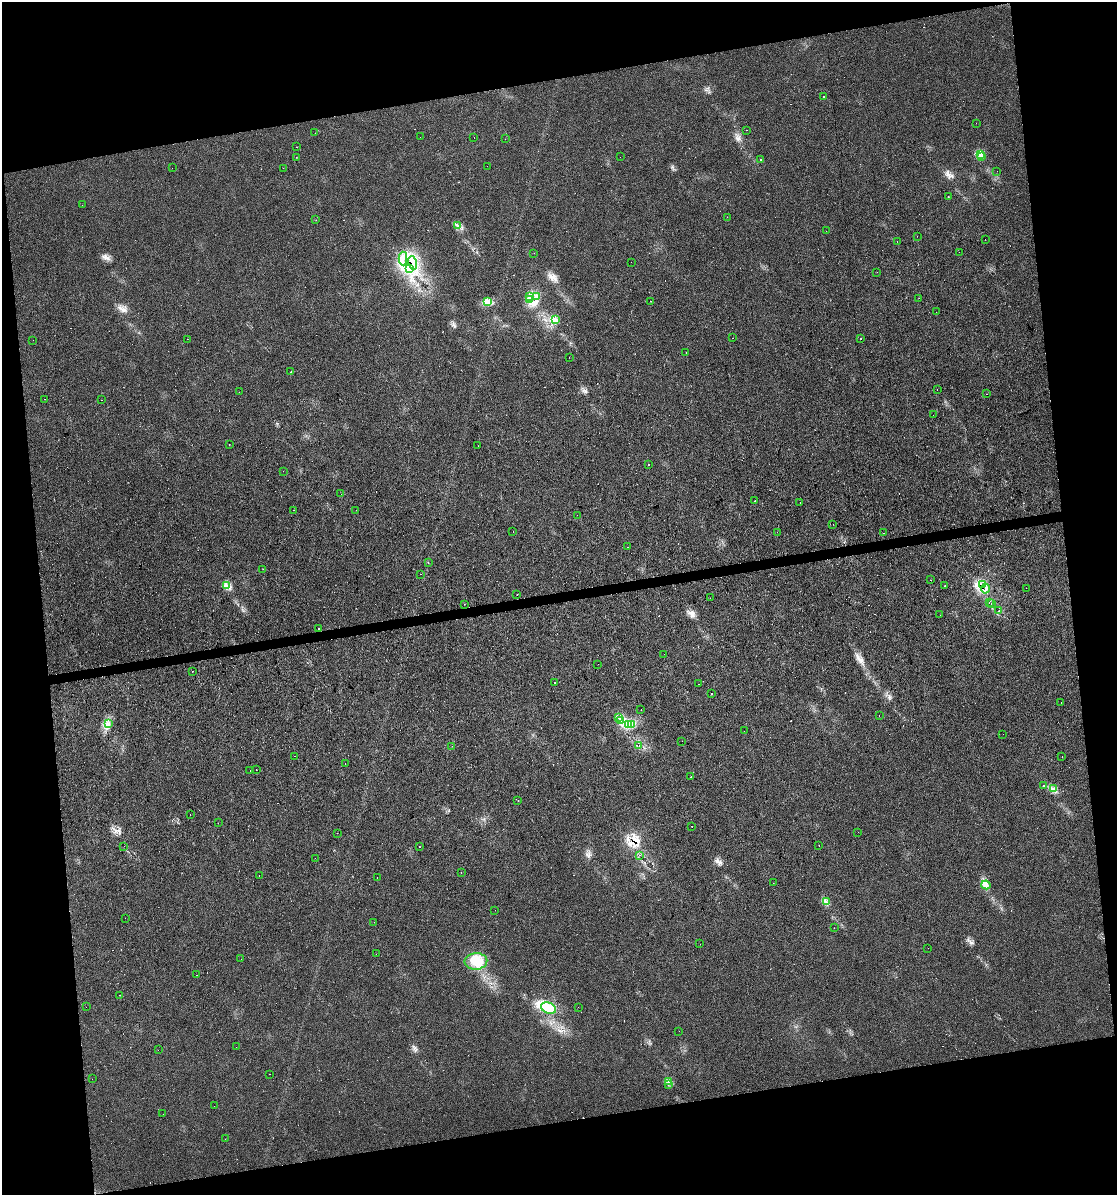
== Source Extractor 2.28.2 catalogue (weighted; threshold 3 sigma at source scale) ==
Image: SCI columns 63-4519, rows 1-4771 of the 4537 x 4771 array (HDU 1 of 3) = the unmasked area's bounding box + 8 px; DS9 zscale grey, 4 x 4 block average (1 PNG px = mean of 4 x 4 image px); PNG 1119 x 1197 px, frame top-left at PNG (2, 2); each listed source drawn as its Kron ellipse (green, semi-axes under 4 px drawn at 4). Shown black and unused: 21% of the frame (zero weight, under 2 of 3 exposures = <1% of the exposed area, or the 3 px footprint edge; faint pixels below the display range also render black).
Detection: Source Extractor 2.28.2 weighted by HDU 2 'WHT'. Background 0.0206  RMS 0.006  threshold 0.0268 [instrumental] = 3 sigma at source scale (4.5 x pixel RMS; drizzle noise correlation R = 1.50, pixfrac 1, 0.0396/0.0396 arcsec/px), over >= 5 px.
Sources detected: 294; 2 too faint to see at this stretch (4 x 4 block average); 2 inside a brighter object's white glare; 130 cosmic-ray / hot-pixel residue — neither listed nor drawn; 2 coinciding with a brighter row at this scale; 4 inside a brighter listed object's ellipse — not listed separately; the other 154 listed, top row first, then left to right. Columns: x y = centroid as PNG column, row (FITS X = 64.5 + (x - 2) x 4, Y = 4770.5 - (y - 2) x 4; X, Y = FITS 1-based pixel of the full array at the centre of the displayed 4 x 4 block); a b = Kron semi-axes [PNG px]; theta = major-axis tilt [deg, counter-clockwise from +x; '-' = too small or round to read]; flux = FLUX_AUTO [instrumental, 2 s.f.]
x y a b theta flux
824 97 2 2 - 2.6
976 123 2 2 - 0.61
747 130 2 2 - 0.87
315 133 2 2 - 0.5
420 137 2 2 - 0.5
474 137 2 2 - 2
505 139 2 2 - 5.3
296 147 2 2 - 1.3
980 154 3 2 - 7.8
296 157 2 2 - 0.75
620 157 2 2 - 0.92
982 157 4 2 - 5.6
761 159 2 2 - 8.7
487 166 2 2 - 3.3
172 168 2 2 - 0.4
283 168 2 2 - 0.73
997 171 2 2 - 0.35
948 196 2 2 - 2.8
82 205 2 2 - 0.42
727 217 2 2 - 5.4
316 220 2 2 - 0.8
457 225 3 2 - 4.5
826 231 2 2 - 1.7
917 236 2 2 - 0.67
985 239 2 2 - 1.4
897 242 2 2 - 2.1
959 252 2 2 - 1.2
534 253 2 2 - 1.7
403 258 7 2 -89 9.9
631 262 2 2 - 0.42
413 263 7 4 -77 24
410 269 3 2 - 5.1
877 272 2 2 - 0.47
529 297 3 2 - 3.6
537 297 2 2 - 2.6
919 298 2 2 - 0.47
530 300 2 2 - 1.9
651 301 2 2 - 2.5
488 302 2 2 - 3.3
936 312 2 2 - 2
555 320 3 3 - 8.3
732 338 2 2 - 0.73
861 338 2 2 - 6.7
187 339 2 2 - 2.8
33 340 2 2 - 0.9
686 353 2 2 - 0.51
569 357 2 2 - 0.48
291 372 2 2 - 3
937 389 2 2 - 3.1
239 392 2 2 - 0.68
987 394 2 2 - 0.82
44 399 2 2 - 0.92
101 400 2 2 - 1.2
933 415 2 2 - 1.5
229 444 2 2 - 0.84
478 446 2 2 - 3.3
649 464 2 2 - 11
283 471 2 2 - 0.91
341 494 2 2 - 3.3
755 501 2 2 - 46
800 502 2 2 - 7.8
294 510 2 2 - 1.1
356 510 2 2 - 0.38
577 515 2 2 - 1.1
833 524 2 2 - 0.41
513 532 2 2 - 1.2
777 532 2 2 - 0.72
883 533 2 2 - 3.4
628 547 2 2 - 1.6
428 563 2 2 - 1.7
263 569 2 2 - 0.61
421 574 2 2 - 3.6
930 580 2 2 - 1.4
226 585 4 3 - 8.9
983 585 2 2 - 15
945 586 2 2 - 3
1026 588 2 2 - 2.4
985 589 5 3 - 10
517 595 2 2 - 1.9
710 598 2 2 - 0.59
989 602 2 2 - 15
991 603 2 2 - 1.1
464 604 2 2 - 1.4
999 611 2 2 - 2.4
940 615 2 2 - 0.89
319 628 2 2 - 4.3
664 654 2 2 - 1.4
598 664 2 2 - 0.39
192 671 2 2 - 1.2
555 683 2 2 - 19
699 684 2 2 - 2.7
711 694 2 2 - 25
1061 702 2 2 - 2
641 710 2 2 - 2.5
879 716 2 2 - 0.83
619 718 2 2 - 3.3
621 720 2 2 - 5
109 723 2 2 - 1.9
629 724 3 3 - 8.6
632 724 3 2 - 4.4
744 731 2 2 - 0.66
1003 734 2 2 - 2.3
682 741 2 2 - 6.5
639 745 2 2 - 1.2
452 746 2 2 - 0.63
294 756 2 2 - 7.5
1062 757 2 2 - 0.96
345 763 2 2 - 0.53
256 769 2 2 - 1.5
250 770 2 2 - 0.89
691 776 2 2 - 1.6
1044 786 2 2 - 2.5
1054 789 3 2 - 4.8
518 800 2 2 - 1.4
190 814 2 2 - 4
218 823 2 2 - 3.9
692 826 2 2 - 4.3
858 832 2 2 - 0.85
337 833 2 2 - 0.75
819 845 2 2 - 8.3
124 846 2 2 - 2.1
419 847 2 2 - 3.7
639 855 2 2 - 9.5
315 858 2 2 - 14
461 873 2 2 - 1.9
259 876 2 2 - 0.88
377 877 2 2 - 5.2
773 883 2 2 - 0.67
986 885 4 2 - 9.3
826 902 2 2 - 3.1
495 910 2 2 - 0.41
125 918 2 2 - 0.8
374 922 2 2 - 0.66
834 928 2 2 - 1.4
700 944 2 2 - 5.4
928 948 2 2 - 2.9
376 954 2 2 - 0.64
241 959 2 2 - 1.1
476 961 11 8 5 49
197 975 2 2 - 2.9
119 995 2 2 - 2.6
86 1007 2 2 - 0.56
578 1007 2 2 - 1.7
549 1008 8 5 -23 31
679 1031 2 2 - 0.62
236 1047 2 2 - 0.41
158 1050 2 2 - 0.5
269 1074 2 2 - 1.3
92 1079 2 2 - 0.64
668 1082 3 2 - 3.2
668 1085 2 2 - 1.2
214 1106 2 2 - 1
163 1114 2 2 - 0.49
225 1139 2 2 - 0.61
Overlapping masked pixels (flux is a lower limit): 2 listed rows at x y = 403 258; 413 263
Diffuse or blended objects may show on this block-average render without a row.